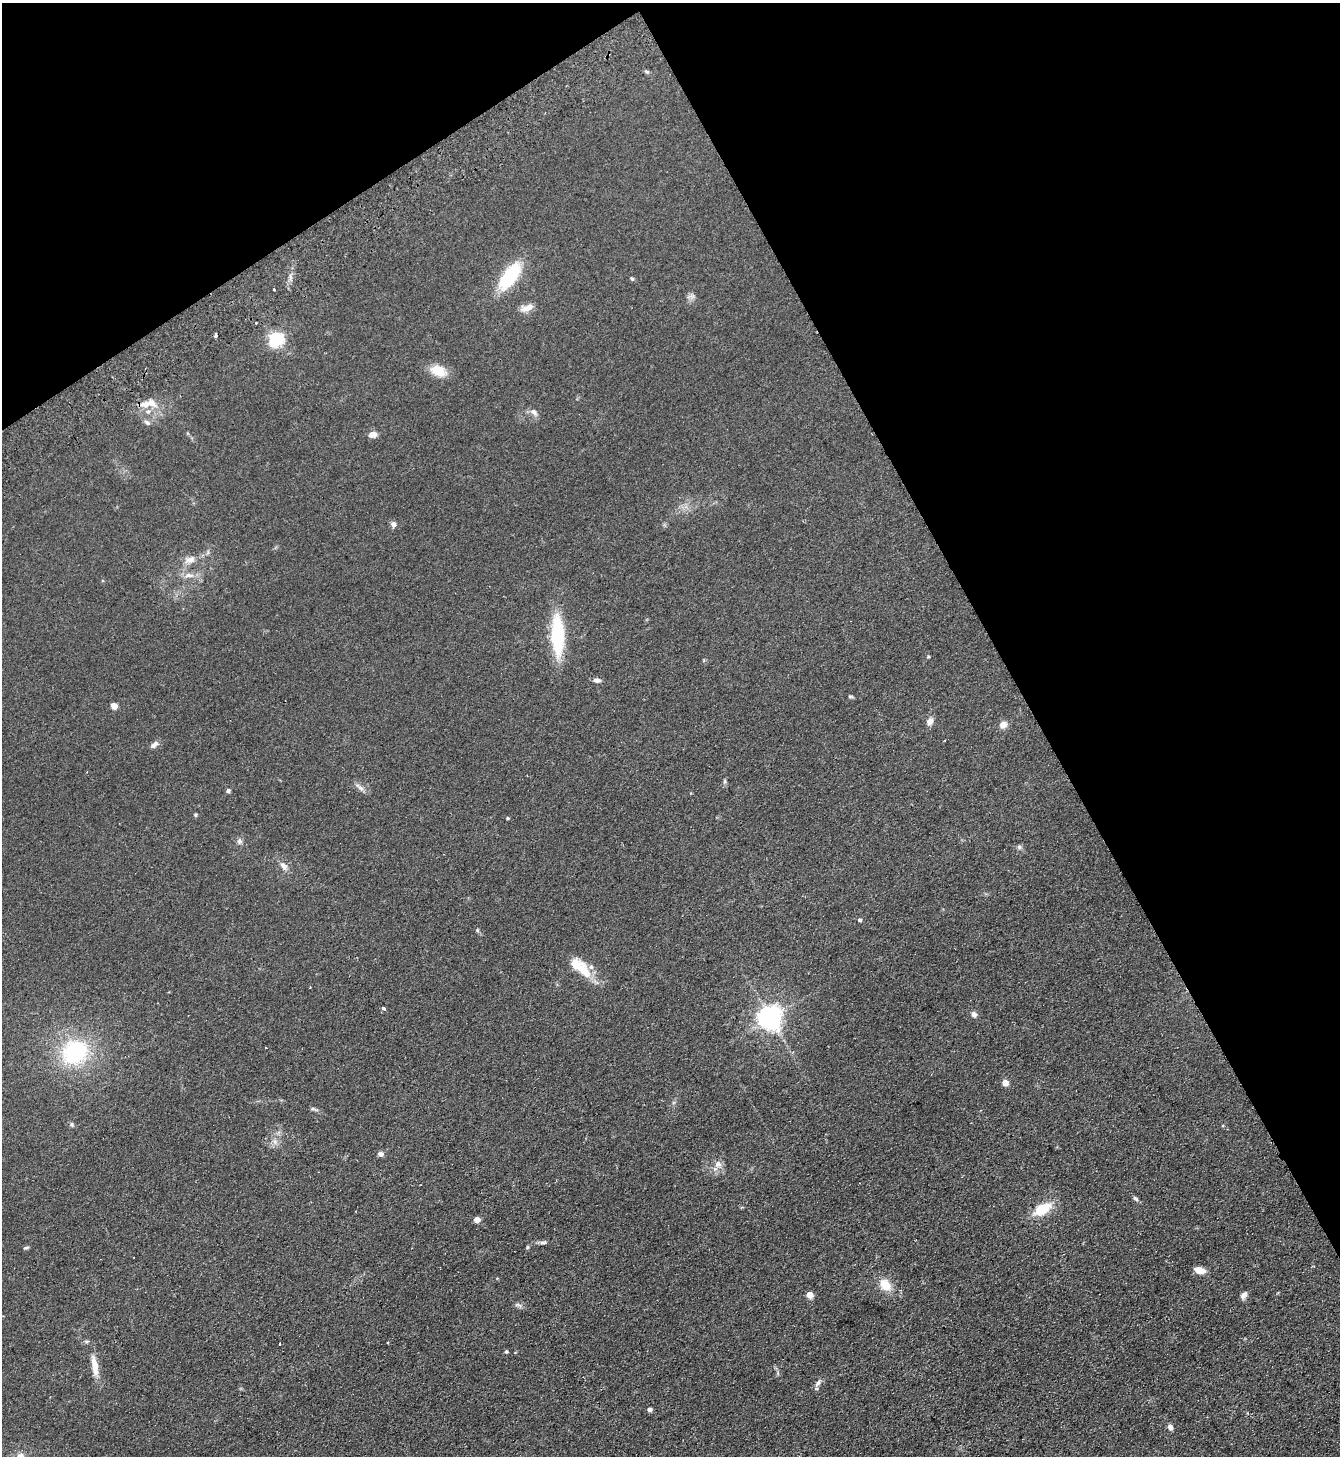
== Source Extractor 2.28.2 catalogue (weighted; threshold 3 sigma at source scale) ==
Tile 3 of 4 x 4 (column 3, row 1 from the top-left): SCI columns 3007-4344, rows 4416-5869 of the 5875 x 5919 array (HDU 1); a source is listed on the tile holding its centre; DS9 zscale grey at full resolution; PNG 1342 x 1458 px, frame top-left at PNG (2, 3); no overlay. Shown black and unused: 30% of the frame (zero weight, under 2 of 3 exposures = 3% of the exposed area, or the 3 px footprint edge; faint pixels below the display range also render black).
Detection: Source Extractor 2.28.2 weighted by HDU 2 'WHT'; one run over the whole footprint, this tile lists its part. Background 0.0653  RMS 0.0095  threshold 0.0429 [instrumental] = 3 sigma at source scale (4.5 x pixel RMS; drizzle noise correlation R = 1.50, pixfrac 1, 0.05/0.05 arcsec/px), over >= 5 px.
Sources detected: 63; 3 inside a brighter listed object's ellipse — not listed separately; the other 60 listed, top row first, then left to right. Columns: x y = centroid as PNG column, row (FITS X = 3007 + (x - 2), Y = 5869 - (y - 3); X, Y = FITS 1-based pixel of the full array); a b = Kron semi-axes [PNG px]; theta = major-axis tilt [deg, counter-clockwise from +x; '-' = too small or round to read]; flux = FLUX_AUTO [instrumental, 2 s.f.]
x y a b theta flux
647 72 6 4 -19 1.4
510 276 28 13 53 56
632 279 6 4 -61 1.3
274 290 3 3 - 2.5
527 308 18 8 18 7.3
256 323 2 2 - 1
215 336 4 3 - 5.3
276 339 6 6 - 180
438 371 17 11 -25 17
145 404 13 9 12 8.9
534 412 11 7 -42 3.9
147 423 9 5 -33 2.6
373 435 8 6 7 6.5
393 524 7 6 - 3.5
190 560 14 9 24 7.4
189 575 15 6 -2 5.9
558 635 41 12 -88 68
928 657 5 3 - 0.84
597 680 8 5 -6 3.6
850 696 8 4 0 1.2
114 706 7 6 - 4.7
930 721 8 7 - 5.6
1003 725 8 7 - 6.7
154 745 11 6 36 3.6
725 781 6 4 89 1.4
360 788 15 5 -44 3.7
228 791 4 4 - 2.1
195 815 5 4 - 1.2
507 818 4 3 - 1
239 841 8 6 76 2.6
1019 847 6 6 - 1.9
283 866 12 7 -51 5.2
860 920 4 4 - 2
584 971 23 14 -52 20
384 1008 4 3 - 3.6
974 1014 7 6 - 3.8
770 1018 7 7 - 790
75 1052 27 22 33 84
1005 1083 4 4 - 15
313 1109 6 4 -18 1.5
72 1124 6 5 - 1.6
275 1142 7 5 -47 2.7
380 1154 6 5 - 4
718 1164 9 8 - 5.1
1135 1199 8 5 -38 2
1042 1209 18 10 30 25
477 1220 4 4 - 11
543 1242 10 5 10 2.3
27 1247 6 4 3 1.3
1199 1270 11 6 -14 9
885 1285 16 11 -50 14
810 1295 4 4 - 14
1244 1295 10 6 57 3.6
518 1305 12 4 -19 2.4
279 1344 3 3 - 1.8
506 1352 4 4 - 1.5
94 1366 31 8 -81 12
818 1383 11 6 53 3.4
650 1409 4 4 - 4
1170 1427 6 5 - 4.2